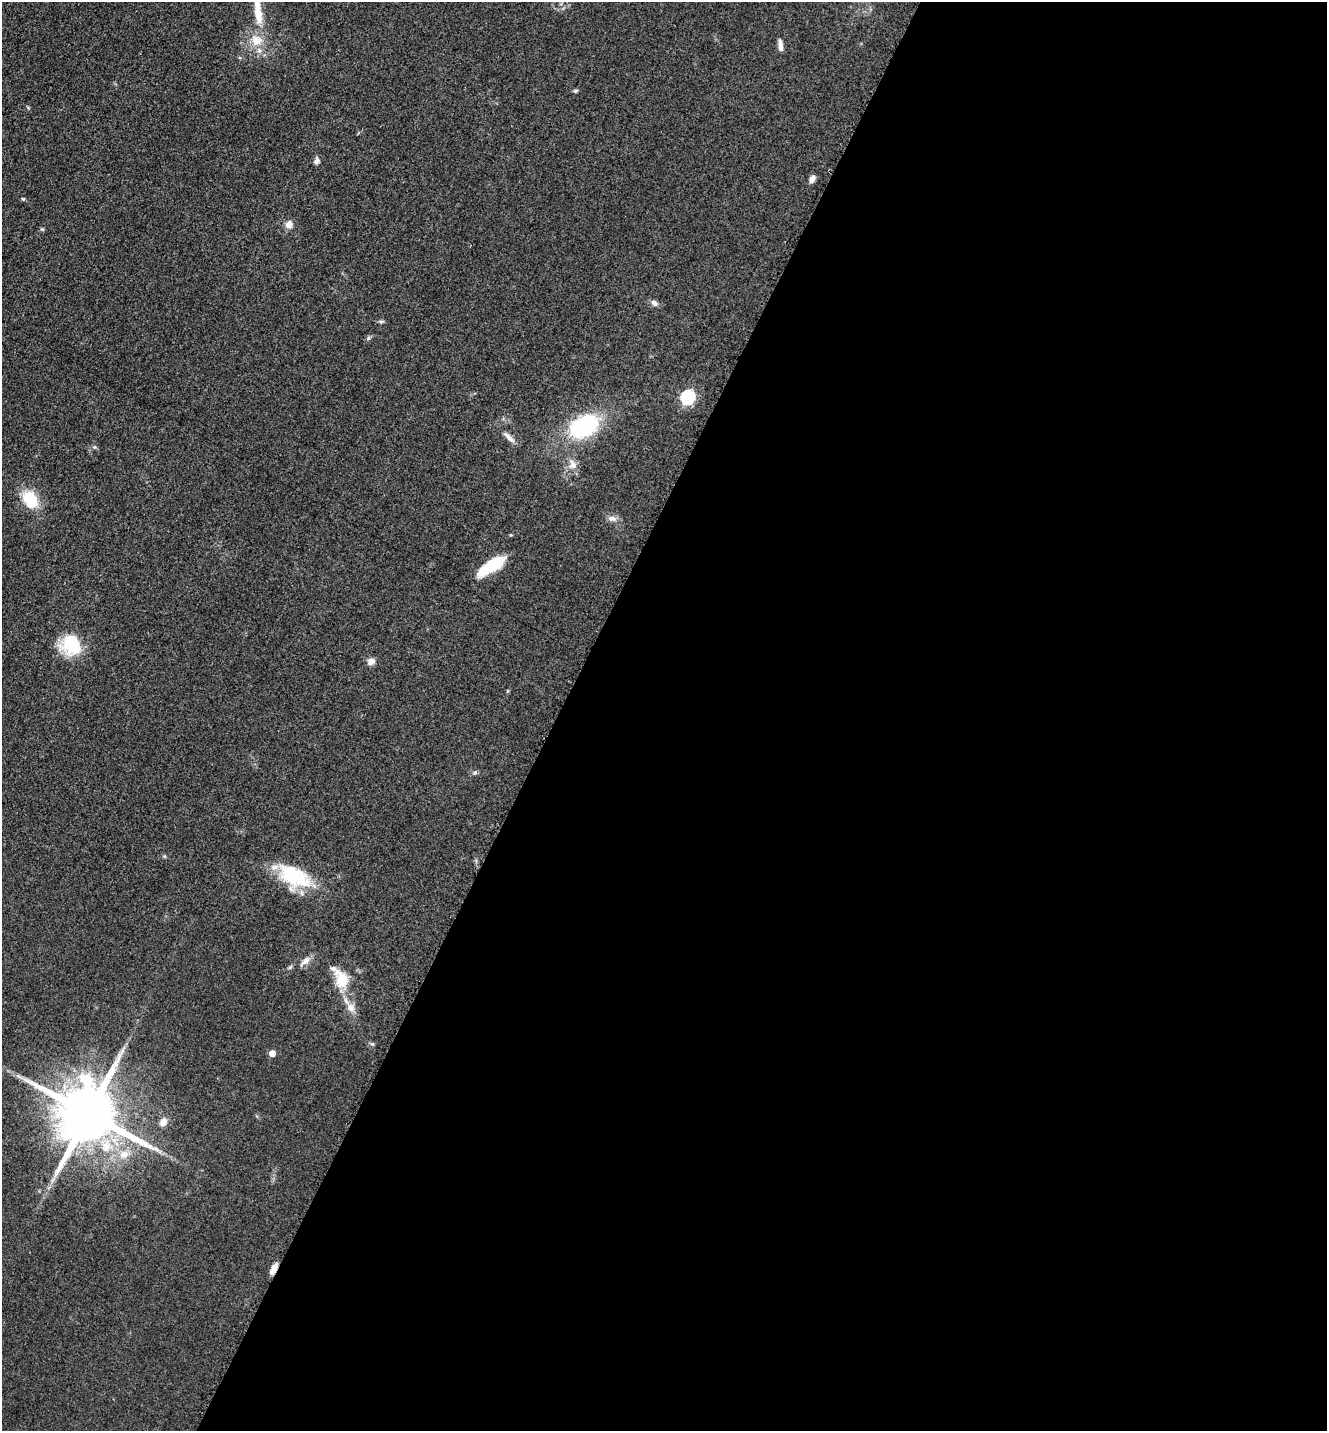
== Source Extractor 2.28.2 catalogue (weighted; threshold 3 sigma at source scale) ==
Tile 12 of 4 x 4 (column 4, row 3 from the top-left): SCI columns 4274-5598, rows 1471-2899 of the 5806 x 5775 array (HDU 1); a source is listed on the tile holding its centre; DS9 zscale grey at full resolution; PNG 1329 x 1433 px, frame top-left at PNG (2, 2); no overlay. Shown black and unused: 58% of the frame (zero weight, under 3 of 5 exposures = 4% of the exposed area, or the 3 px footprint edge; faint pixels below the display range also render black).
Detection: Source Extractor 2.28.2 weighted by HDU 2 'WHT'; one run over the whole footprint, this tile lists its part. Background 0.0636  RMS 0.006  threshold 0.0271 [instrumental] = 3 sigma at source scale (4.5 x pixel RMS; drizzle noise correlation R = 1.50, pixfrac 1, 0.05/0.05 arcsec/px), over >= 5 px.
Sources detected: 37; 1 inside a brighter object's white glare — not listed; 2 inside a brighter listed object's ellipse — not listed separately; the other 34 listed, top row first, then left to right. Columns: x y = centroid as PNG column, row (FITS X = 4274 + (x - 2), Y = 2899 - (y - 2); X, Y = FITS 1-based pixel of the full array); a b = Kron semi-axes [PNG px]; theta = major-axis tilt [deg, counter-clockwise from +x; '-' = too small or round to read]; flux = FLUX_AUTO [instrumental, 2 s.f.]
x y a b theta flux
258 13 30 10 -82 11
256 40 17 15 -18 11
780 46 15 5 -84 3.1
576 91 7 4 20 0.92
316 161 10 6 76 1.9
812 179 10 6 67 2.4
23 199 4 4 - 0.73
289 224 9 8 - 3.9
654 303 10 7 -44 2.2
381 321 8 4 1 1.1
368 338 6 5 - 1
688 397 6 6 - 96
584 426 24 16 27 67
508 437 22 6 -44 3.6
94 447 5 5 - 0.85
573 464 14 10 -67 5
30 499 17 12 -58 22
612 519 12 8 -10 3.1
490 566 28 12 31 23
71 645 24 22 -55 26
371 661 10 8 23 3
475 773 6 5 - 1.1
164 856 6 4 -43 0.71
294 876 44 22 -28 36
305 961 19 7 43 3.7
341 980 24 15 -72 16
351 1008 11 9 -58 4.7
372 1044 5 5 - 0.94
272 1053 5 5 - 7
19 1076 10 4 -31 2
89 1114 17 16 - 5200
163 1122 11 8 62 4
124 1154 13 10 17 6.5
274 1268 12 6 61 4.8
Overlapping masked pixels (flux is a lower limit): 1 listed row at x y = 274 1268